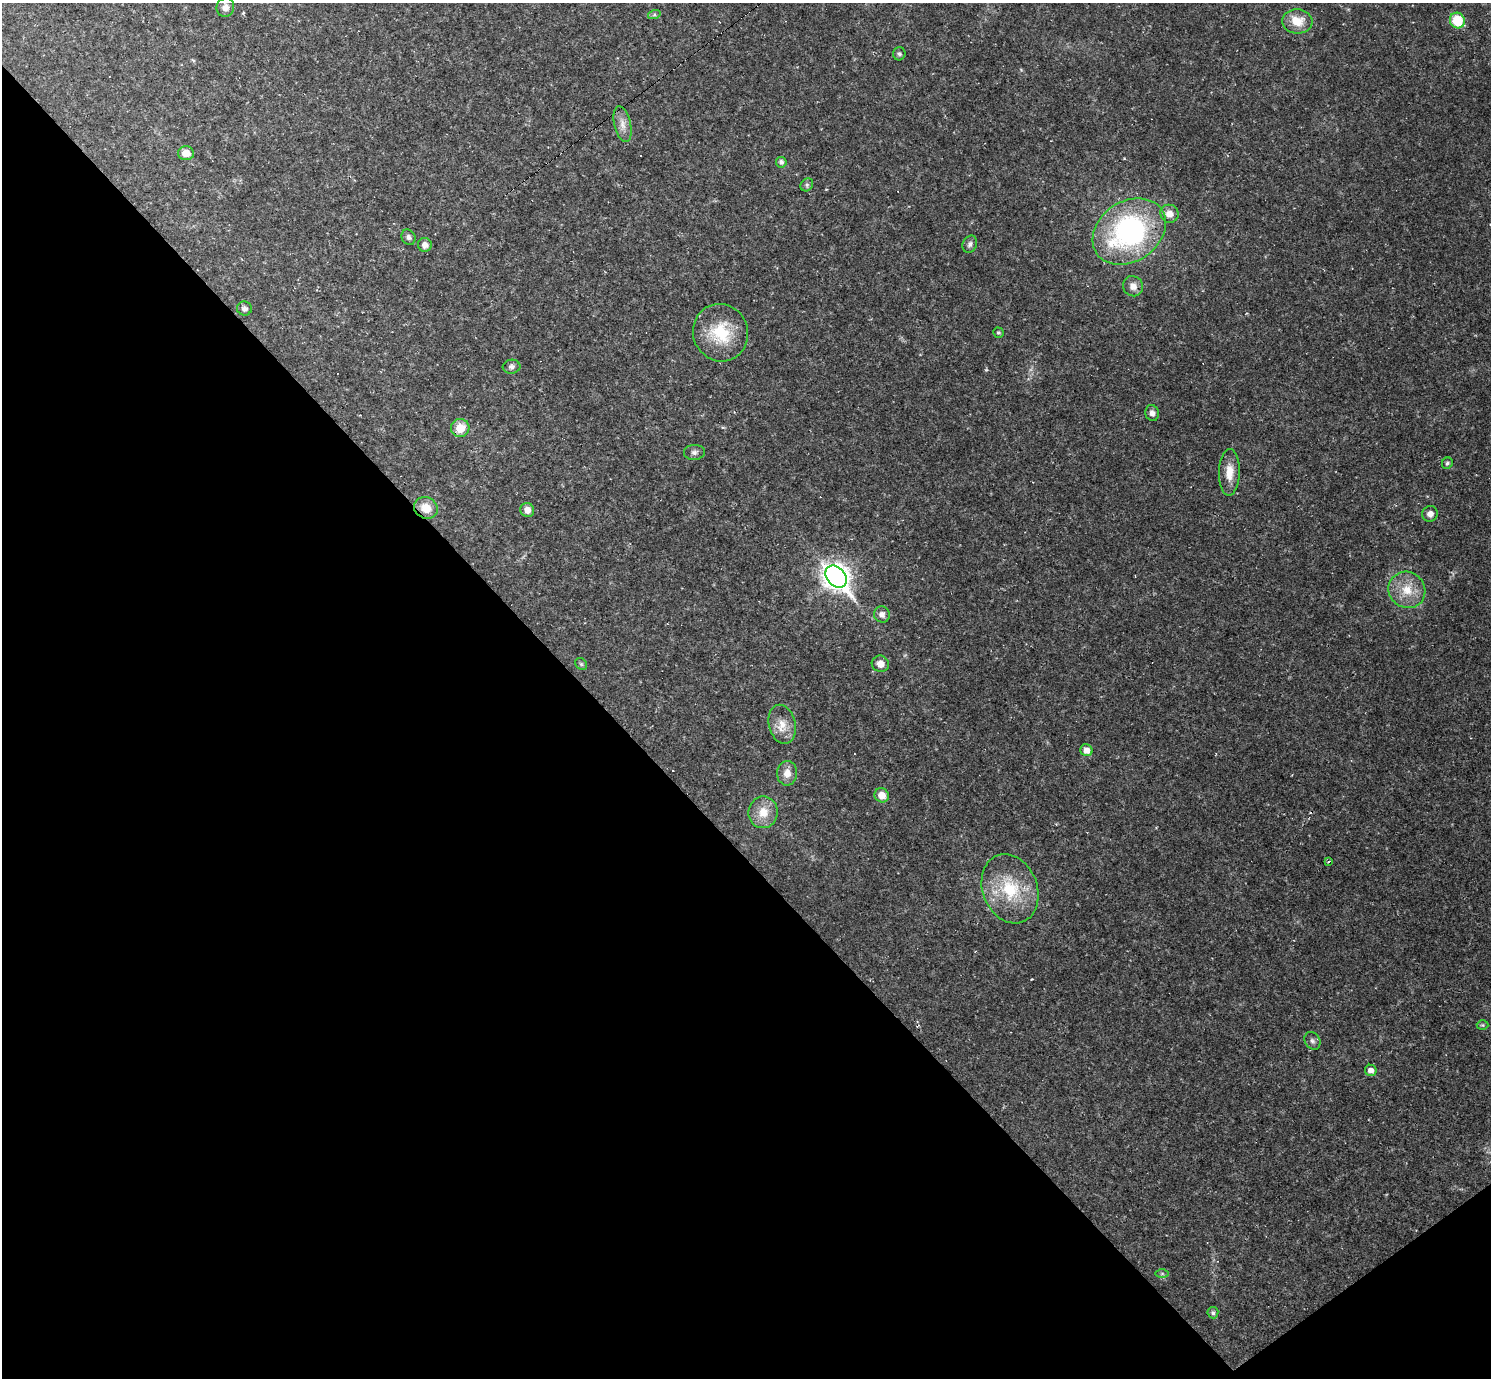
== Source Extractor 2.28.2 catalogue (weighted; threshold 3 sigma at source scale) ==
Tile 14 of 4 x 4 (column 2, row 4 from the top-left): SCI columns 1490-2978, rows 295-1670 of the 5956 x 5953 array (HDU 1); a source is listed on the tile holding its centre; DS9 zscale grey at full resolution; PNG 1493 x 1380 px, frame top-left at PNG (2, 3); each listed source drawn as its Kron ellipse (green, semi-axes under 4 px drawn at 4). Shown black and unused: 41% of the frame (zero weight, under 2 of 3 exposures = <1% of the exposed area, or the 3 px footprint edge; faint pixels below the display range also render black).
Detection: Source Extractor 2.28.2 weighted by HDU 2 'WHT'; one run over the whole footprint, this tile lists its part. Background 0.0519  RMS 0.0075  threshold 0.0336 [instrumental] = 3 sigma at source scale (4.5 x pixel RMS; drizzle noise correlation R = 1.50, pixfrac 1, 0.05/0.05 arcsec/px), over >= 5 px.
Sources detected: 51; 7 cosmic-ray / hot-pixel residue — neither listed nor drawn; the other 44 listed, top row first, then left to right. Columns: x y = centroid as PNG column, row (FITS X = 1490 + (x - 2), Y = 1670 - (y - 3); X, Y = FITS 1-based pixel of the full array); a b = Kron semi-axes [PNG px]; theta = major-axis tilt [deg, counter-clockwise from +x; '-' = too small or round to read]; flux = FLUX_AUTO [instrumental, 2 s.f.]
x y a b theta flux
225 7 10 8 72 4.4
654 15 6 4 18 1.3
1297 21 15 12 -4 13
1457 21 8 7 - 25
899 54 6 6 - 1.5
622 124 18 8 -77 6.3
186 153 8 7 - 8
781 162 5 5 - 2.5
807 185 7 6 - 1.5
1169 214 9 9 - 6.6
1129 231 39 30 34 150
409 237 8 6 -62 2.3
970 244 9 7 63 2.3
425 245 7 7 - 4.2
1133 286 10 9 - 5.5
244 308 7 7 - 2.8
721 333 29 27 -65 33
998 333 5 5 - 1.5
512 367 9 7 4 2.5
1152 413 8 7 - 3
460 428 9 9 - 12
694 452 10 7 3 2.7
1447 463 6 5 - 1.5
1229 472 23 10 89 12
426 508 12 10 -27 12
527 510 7 6 - 5.4
1430 514 8 7 - 4.1
836 577 12 9 -48 650
1407 590 19 17 -41 17
882 614 8 7 - 3.8
581 664 6 5 - 1.2
880 664 9 8 - 5.9
782 724 20 13 -75 11
1086 750 6 6 - 6.1
787 773 12 10 89 7.1
882 795 7 7 - 7.5
763 812 16 14 81 13
1329 861 3 2 - 0.81
1010 889 35 27 -69 42
1482 1025 6 5 - 1
1312 1041 9 7 -59 2.5
1371 1070 6 5 - 4.6
1162 1274 7 4 0 1.3
1213 1313 5 5 - 1.8